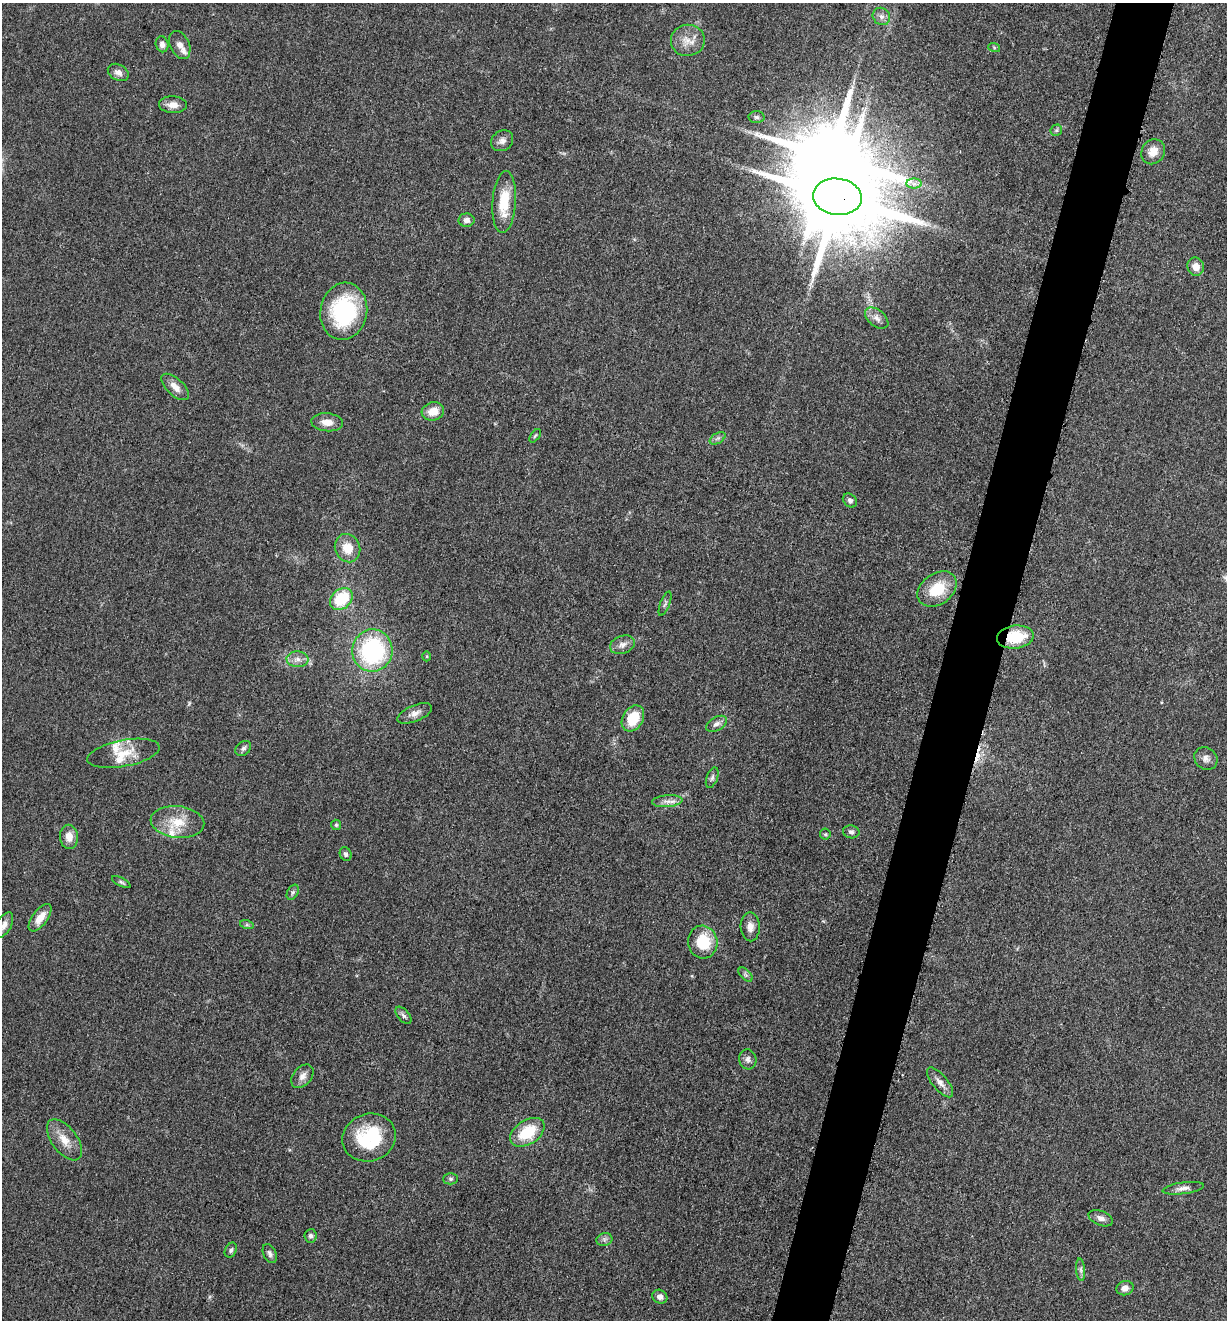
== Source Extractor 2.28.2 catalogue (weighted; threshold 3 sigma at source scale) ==
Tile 10 of 4 x 4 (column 2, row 3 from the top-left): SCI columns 1488-2712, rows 1330-2647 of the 5302 x 5291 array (HDU 1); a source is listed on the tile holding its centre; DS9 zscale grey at full resolution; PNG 1229 x 1322 px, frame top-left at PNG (2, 3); each listed source drawn as its Kron ellipse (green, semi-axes under 4 px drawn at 4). Shown black and unused: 5% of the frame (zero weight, under 3 of 5 exposures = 1% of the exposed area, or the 3 px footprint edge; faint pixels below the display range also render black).
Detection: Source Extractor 2.28.2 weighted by HDU 2 'WHT'; one run over the whole footprint, this tile lists its part. Background 0.0509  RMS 0.0058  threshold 0.0263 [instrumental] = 3 sigma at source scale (4.5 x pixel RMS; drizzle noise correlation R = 1.50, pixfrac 1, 0.05/0.05 arcsec/px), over >= 5 px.
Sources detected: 77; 1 inside a brighter object's white glare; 1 cosmic-ray / hot-pixel residue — neither listed nor drawn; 3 inside a brighter listed object's ellipse — not listed separately; the other 72 listed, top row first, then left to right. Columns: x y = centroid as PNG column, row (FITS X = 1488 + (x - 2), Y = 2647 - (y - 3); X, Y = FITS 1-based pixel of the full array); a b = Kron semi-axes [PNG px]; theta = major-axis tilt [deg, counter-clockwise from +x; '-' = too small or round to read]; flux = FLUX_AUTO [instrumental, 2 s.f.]
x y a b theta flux
881 16 9 8 - 2.8
688 40 17 15 10 7.6
162 44 8 6 -76 2.5
180 45 15 9 -66 4.6
994 47 6 4 -20 0.63
118 72 11 8 -29 3.4
173 105 14 8 -2 4.6
757 117 8 6 -2 1.4
1056 130 6 5 - 1
502 141 11 9 36 3.2
1153 152 13 11 58 6.2
914 184 7 5 0 2.1
837 197 24 18 -7 10000
504 202 31 11 86 18
466 220 8 6 1 2.4
1196 267 9 8 - 5.1
344 311 29 23 80 57
877 318 13 8 -39 3.7
175 387 17 8 -43 5.6
433 411 11 9 14 8
327 422 16 9 -5 5.8
535 436 8 4 54 0.87
718 438 9 5 31 1.7
850 500 8 6 -42 1.7
348 548 14 12 -66 10
937 589 21 15 36 20
341 599 13 9 43 25
665 604 13 4 69 1.5
1015 637 18 11 7 21
622 645 13 9 19 3.7
372 651 21 20 - 73
427 656 5 3 - 0.6
297 659 11 8 -3 3.7
415 713 18 8 22 4.2
633 718 14 10 58 17
716 724 11 6 30 2.7
243 748 8 6 41 1.7
123 753 37 13 11 13
1206 758 12 10 -38 3.3
712 778 11 5 70 1.7
667 801 15 6 5 3.4
177 822 27 16 -6 14
336 825 5 5 - 0.91
851 832 8 6 -10 1.9
825 834 5 5 - 0.92
69 837 12 9 -88 5.7
346 854 7 5 -65 1.6
121 882 10 4 -27 1.3
293 892 8 5 60 1.4
40 918 16 7 53 7.3
4 925 14 7 61 3.8
247 925 7 4 -18 1.1
750 927 14 9 -88 4.6
703 942 16 14 -77 22
746 975 8 5 -45 1.3
403 1015 10 5 -50 1.8
748 1059 10 8 -76 2.6
302 1076 13 9 50 4
940 1082 18 7 -51 4.3
527 1132 19 12 33 22
369 1138 27 24 18 35
64 1140 24 12 -53 9
451 1179 7 5 0 1.3
1183 1188 21 6 8 3.5
1101 1218 13 7 -21 3
310 1236 6 6 - 1.5
604 1240 8 6 17 1.8
231 1250 8 5 63 1.3
270 1254 10 6 -65 1.9
1081 1270 11 4 -85 1.6
1125 1288 9 7 16 3.7
660 1297 8 6 -29 2.4
Overlapping masked pixels (flux is a lower limit): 2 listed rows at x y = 837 197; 1015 637
Isophote crosses this tile's border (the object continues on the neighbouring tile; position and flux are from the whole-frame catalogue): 1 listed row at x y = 4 925